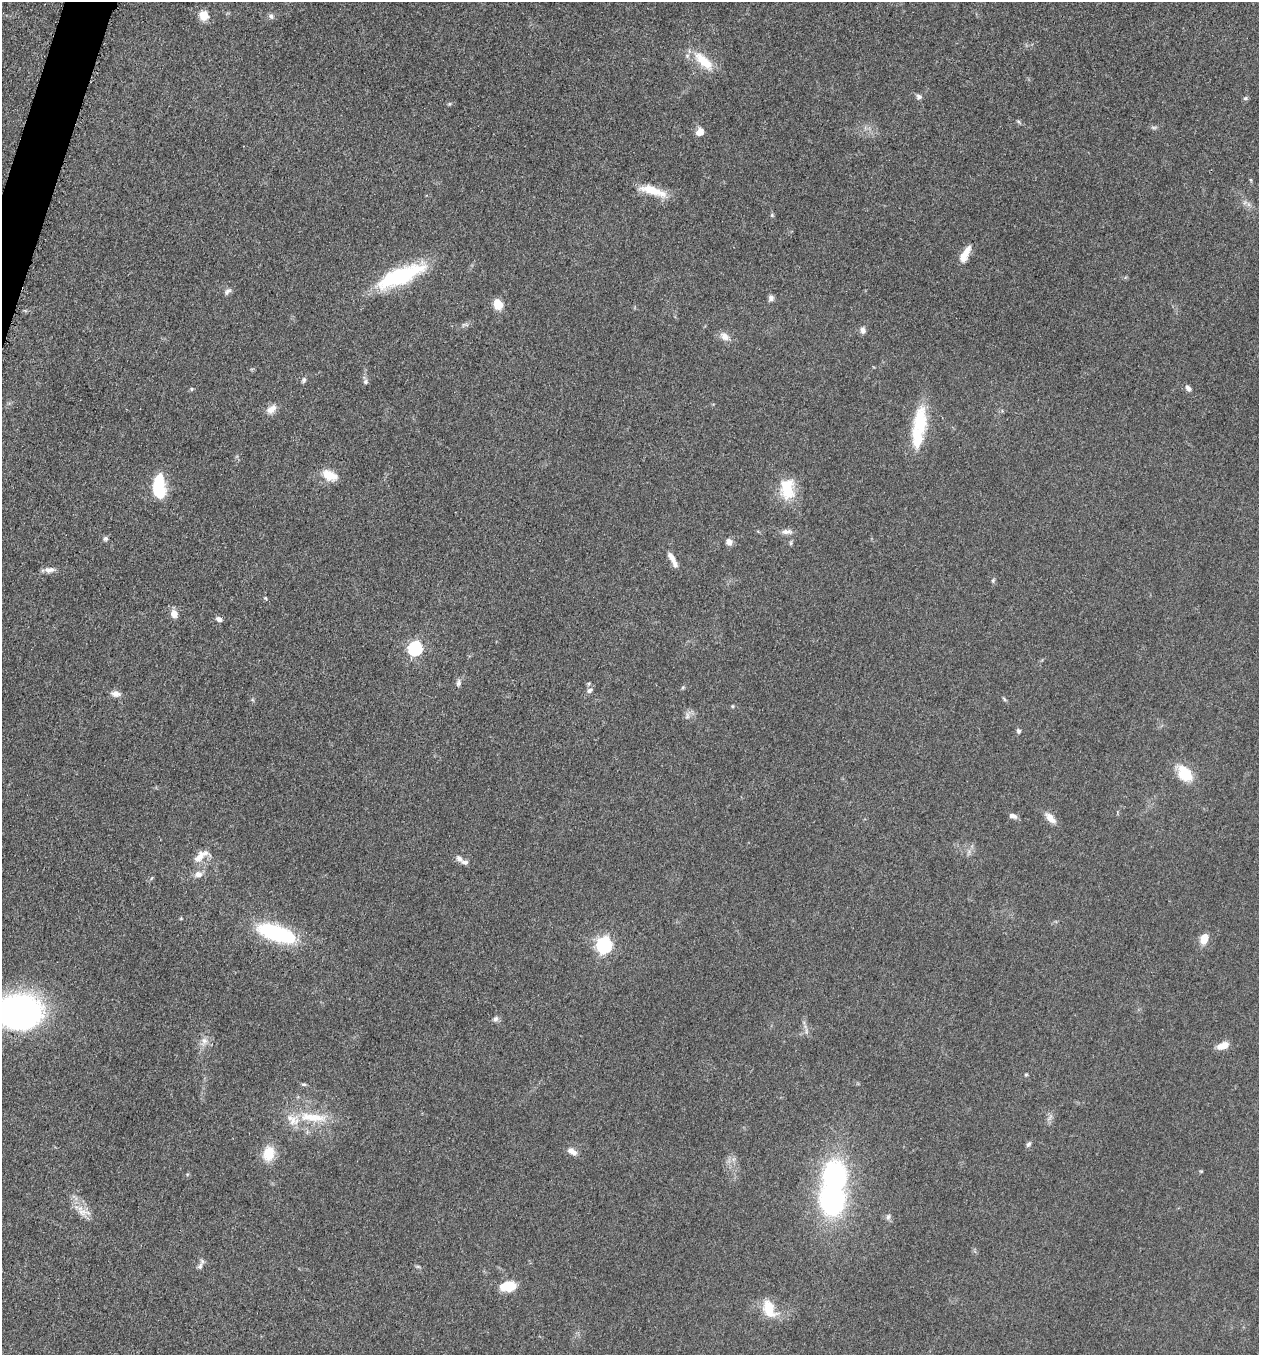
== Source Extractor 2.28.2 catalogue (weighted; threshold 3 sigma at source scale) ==
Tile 11 of 4 x 4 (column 3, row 3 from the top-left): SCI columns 2712-3968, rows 1370-2722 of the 5505 x 5461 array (HDU 1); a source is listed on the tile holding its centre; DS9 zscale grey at full resolution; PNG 1261 x 1357 px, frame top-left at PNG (2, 2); no overlay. Shown black and unused: <1% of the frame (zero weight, under 3 of 5 exposures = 3% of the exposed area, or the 3 px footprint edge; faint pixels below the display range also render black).
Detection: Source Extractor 2.28.2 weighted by HDU 2 'WHT'; one run over the whole footprint, this tile lists its part. Background 0.0606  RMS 0.0062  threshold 0.0279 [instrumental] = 3 sigma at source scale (4.5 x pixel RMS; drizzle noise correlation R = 1.50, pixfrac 1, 0.05/0.05 arcsec/px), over >= 5 px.
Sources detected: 78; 6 inside a brighter listed object's ellipse — not listed separately; the other 72 listed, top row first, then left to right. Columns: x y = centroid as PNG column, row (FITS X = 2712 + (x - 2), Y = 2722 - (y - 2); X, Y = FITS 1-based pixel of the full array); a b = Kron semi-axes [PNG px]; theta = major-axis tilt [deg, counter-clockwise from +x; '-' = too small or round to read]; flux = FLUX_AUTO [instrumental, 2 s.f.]
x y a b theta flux
204 15 5 5 - 26
271 16 8 6 -74 1.5
703 61 30 12 -43 16
919 97 7 7 - 1.7
1245 98 6 5 - 1.1
1018 121 7 4 -45 0.99
699 132 8 7 - 5.5
1251 180 6 3 -71 0.65
652 190 36 10 -17 14
772 215 5 4 - 0.88
963 256 15 10 62 6.2
400 276 53 16 23 56
227 292 11 6 40 1.9
771 298 7 6 - 2.2
498 304 11 9 -67 8.6
464 324 10 3 11 1.3
863 330 8 7 - 2.5
725 336 13 9 -37 4.5
304 380 7 6 - 1.3
365 382 7 6 - 1.5
1188 388 8 5 -52 2.4
191 389 5 5 - 0.84
272 409 15 8 41 4.9
920 421 40 18 84 29
329 475 17 10 -25 11
159 486 24 11 -89 31
787 489 26 16 -88 21
787 532 16 7 -2 3.3
105 539 6 5 - 1.3
729 542 7 7 - 3.8
791 543 6 4 89 0.93
672 559 21 6 -62 5.1
49 570 14 7 4 3.3
993 580 6 4 72 0.87
265 598 5 4 - 0.66
174 614 8 7 - 5.1
219 619 8 6 -27 2.3
415 648 6 6 - 110
458 683 10 6 74 1.9
590 690 9 6 43 2
116 694 12 7 -7 3.5
1004 699 7 4 -53 0.9
732 706 5 3 - 0.59
687 716 10 5 77 2.2
1018 731 6 5 - 1.4
1185 774 20 13 -49 18
1013 816 10 6 -26 2.8
1050 818 18 8 -46 5.4
201 856 25 11 31 8.1
459 859 11 7 -41 2.6
198 874 12 9 13 3.8
277 933 40 14 -19 65
1204 939 10 7 66 9.2
604 945 7 6 - 160
19 1012 46 33 -1 170
496 1019 8 6 60 1.8
806 1031 7 4 -73 1.4
204 1041 10 8 86 3.7
1223 1045 14 7 18 6.7
1026 1075 4 4 - 0.74
304 1084 6 4 -7 0.97
313 1117 42 11 -5 19
1028 1144 9 5 52 1.5
572 1152 13 7 -32 4.1
269 1154 20 14 81 12
831 1199 27 21 -81 110
82 1212 15 9 -14 5.8
888 1217 9 6 80 1.7
200 1266 13 6 67 2.2
418 1267 7 4 -19 0.9
508 1286 17 10 8 14
769 1309 25 15 -67 14
Isophote crosses this tile's border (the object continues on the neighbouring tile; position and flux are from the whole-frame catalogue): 1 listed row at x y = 19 1012